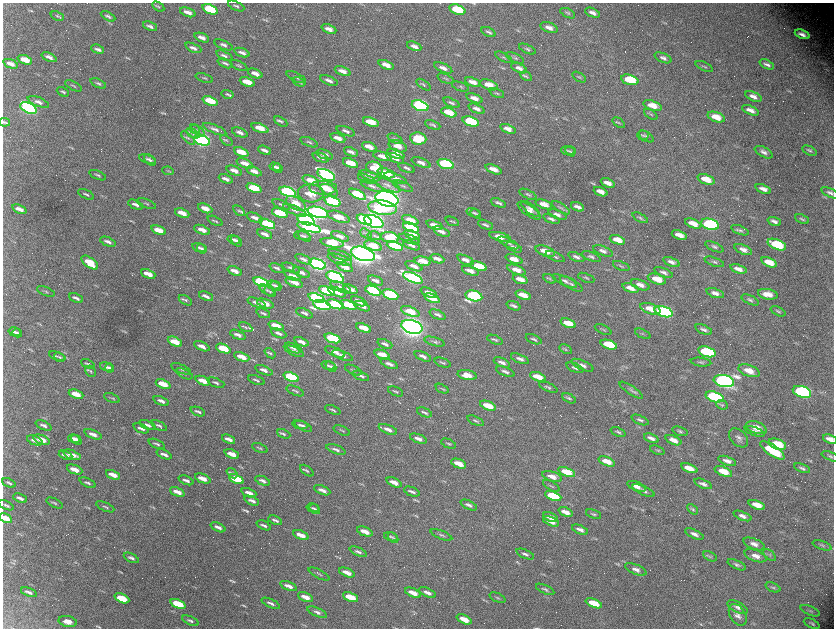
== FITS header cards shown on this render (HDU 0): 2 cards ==
NAXIS1  =                 1663 / length of data axis 1
NAXIS2  =                 1252 / length of data axis 2

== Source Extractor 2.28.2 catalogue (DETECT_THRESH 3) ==
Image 1663 x 1252 px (HDU 0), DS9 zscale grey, zoomed out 1/2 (1 PNG px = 2 x 2 image px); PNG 836 x 630 px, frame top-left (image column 2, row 1251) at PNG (3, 3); each listed source drawn as its Kron ellipse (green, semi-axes under 4 px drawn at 4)
Background 2950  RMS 54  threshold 161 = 3 sigma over >= 5 px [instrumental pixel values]
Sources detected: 710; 90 cannot appear on this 1/2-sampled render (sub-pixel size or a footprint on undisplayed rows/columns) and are neither listed nor drawn; of the other 620, the 500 brightest by FLUX_AUTO listed and drawn (120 fainter detections omitted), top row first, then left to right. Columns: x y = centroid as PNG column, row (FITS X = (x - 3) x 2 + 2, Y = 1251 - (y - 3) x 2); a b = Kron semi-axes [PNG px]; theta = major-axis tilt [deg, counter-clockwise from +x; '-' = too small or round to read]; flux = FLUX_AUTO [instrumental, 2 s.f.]
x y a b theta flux
236 6 9 3 -25 2.5e+04
158 7 6 3 -33 1.6e+04
210 9 8 4 -20 5.1e+05
457 10 8 4 -18 4.1e+05
188 12 8 3 -21 6.7e+04
568 13 8 3 -27 1.8e+04
592 13 8 4 -23 4.8e+04
57 16 7 3 -20 1.7e+04
108 16 8 3 -28 2.8e+04
150 26 7 3 -23 3.4e+04
549 28 9 5 -21 6.3e+04
329 29 8 4 -22 6.9e+04
488 32 7 3 -25 2.5e+04
802 34 8 4 -21 6.1e+04
202 38 7 3 -22 6.2e+04
223 45 10 4 -23 3.8e+04
414 46 7 3 -22 4.9e+04
193 48 8 3 -24 3.9e+04
98 49 6 2 -21 3.4e+04
527 49 9 3 -24 2.3e+04
242 53 8 3 -20 4.1e+04
224 56 9 3 -24 3.0e+04
49 57 8 3 -23 5.0e+04
504 57 9 3 -27 2.0e+04
515 58 10 3 -25 2.0e+04
663 58 9 4 -24 4.2e+04
25 60 7 4 -21 1.7e+05
225 63 8 3 -24 2.6e+04
11 64 8 3 -21 6.5e+04
767 64 8 3 -24 3.5e+04
386 65 8 4 -22 9.6e+04
239 66 9 3 -25 1.7e+04
704 67 9 3 -24 2.0e+04
443 68 10 4 -23 5.5e+04
519 68 9 4 -23 5.2e+04
343 71 8 4 -22 7.3e+04
255 73 8 3 -23 7.4e+04
526 76 6 4 -31 1.8e+04
296 77 10 4 -26 3.3e+04
579 77 7 3 -31 1.7e+04
204 78 9 3 -18 1.7e+04
446 79 8 3 -22 1.6e+04
329 80 9 3 -22 4.4e+04
630 80 9 5 -16 4.4e+05
247 82 8 4 -21 1.7e+05
299 82 7 4 -21 2.0e+04
473 82 8 4 -21 8.5e+04
98 83 8 3 -23 2.2e+04
423 85 8 3 -35 1.6e+04
489 85 9 4 -20 1.3e+05
73 86 9 3 -27 1.6e+04
460 87 9 3 -20 1.6e+04
63 92 6 2 -25 1.9e+04
497 93 8 3 -24 1.6e+04
227 94 6 3 -14 1.5e+04
753 96 9 4 -22 5.9e+04
474 98 8 4 -21 8.4e+04
210 101 8 4 -20 3.3e+05
38 102 11 4 -22 4.9e+04
451 103 9 3 -23 2.6e+04
652 105 9 5 -19 1.2e+05
420 106 8 5 -18 2.8e+06
28 108 9 5 -25 4.1e+06
477 109 8 4 -24 5.1e+04
750 110 9 4 -23 7.6e+04
449 112 8 4 -20 2.1e+05
651 114 7 3 -36 1.7e+04
716 117 9 5 -20 1.6e+05
281 121 7 3 -31 2.3e+04
471 121 8 4 -18 7.1e+05
4 122 5 3 - 1.7e+04
371 122 8 4 -20 2.5e+05
619 123 7 3 -37 1.6e+04
433 125 8 3 -22 2.0e+04
260 128 9 4 -21 1.7e+05
194 129 5 3 - 1.5e+04
215 129 12 4 -22 4.3e+04
508 129 8 3 -21 6.7e+04
197 130 8 4 -36 2.9e+04
346 131 10 3 -20 3.8e+04
240 132 8 3 -22 4.1e+04
193 133 7 4 -32 2.7e+04
643 135 5 5 - 2.1e+04
646 136 8 4 -34 2.6e+04
188 138 9 4 -43 3.1e+04
338 138 8 3 -21 7.8e+04
418 138 8 6 -9 3.4e+05
395 139 8 3 -24 1.5e+04
202 140 8 5 -19 4.9e+06
226 141 7 3 -37 1.7e+04
309 142 9 3 -21 2.2e+04
398 146 9 5 -23 1.1e+05
369 147 7 3 -21 9.3e+04
264 150 7 3 -22 4.5e+04
568 150 8 4 -3 2.0e+04
809 151 8 3 -27 2.1e+04
241 152 8 3 -22 2.1e+05
351 152 7 3 -24 4.5e+04
570 152 5 4 - 1.7e+04
764 152 10 5 -27 4.4e+04
325 154 9 3 -21 4.2e+04
396 154 9 4 -20 1.5e+05
382 156 9 4 -15 9.5e+04
321 157 8 3 -20 4.4e+04
395 158 9 4 -21 5.8e+04
148 159 9 3 -15 2.1e+04
150 160 7 3 -41 2.0e+04
245 163 8 3 -21 9.7e+04
351 163 8 4 -20 2.6e+05
421 163 10 4 -21 5.8e+04
446 164 8 4 -18 1.1e+06
275 167 6 3 -16 2.7e+04
278 168 5 4 - 2.8e+04
375 168 9 6 -19 2.2e+05
407 168 8 3 -22 2.9e+04
494 169 9 4 -21 1.1e+05
168 171 6 4 -9 1.7e+04
234 171 8 3 -21 7.1e+04
254 171 8 3 -22 6.8e+04
386 173 9 4 -19 3.3e+05
98 175 9 3 -22 2.0e+04
326 175 9 5 -25 3.8e+06
370 176 11 4 -19 7.2e+04
395 178 12 4 -20 4.7e+04
226 179 7 3 -23 4.4e+04
366 179 9 3 -22 2.4e+04
706 179 9 4 -20 1.8e+05
311 180 9 4 -21 1.7e+05
608 183 7 3 -23 7.2e+04
387 185 14 5 -24 6.0e+04
372 186 12 4 -22 3.6e+04
403 186 11 4 -25 2.6e+04
254 188 8 4 -20 4.2e+05
323 188 14 7 -1 1.3e+05
763 189 8 4 -22 6.6e+04
329 190 10 5 -27 8.1e+04
288 192 8 4 -20 2.7e+06
601 192 7 4 -21 6.6e+04
311 193 13 9 -3 1.9e+05
830 193 9 4 -24 3.5e+04
86 194 8 2 -25 1.9e+04
357 194 9 4 -26 5.5e+05
528 194 9 3 -26 2.0e+04
387 199 11 7 -15 1.4e+07
333 202 8 4 -20 2.1e+06
498 203 8 2 -21 2.5e+04
146 204 10 3 -20 1.9e+04
281 204 9 3 -23 2.2e+04
296 204 11 6 -30 1.7e+05
544 204 8 4 -20 9.7e+04
135 205 8 3 -23 4.4e+04
578 207 7 3 -21 4.6e+04
205 208 7 3 -23 9.5e+04
383 208 14 7 -7 6.3e+05
561 208 10 4 -33 2.8e+04
19 209 7 3 -21 7.4e+04
530 209 11 4 -38 5.2e+04
295 210 12 4 -23 4.0e+04
239 211 6 3 -33 1.5e+04
529 211 13 5 -35 5.4e+04
318 212 10 5 -13 5.4e+06
182 213 7 3 -21 1.3e+05
280 213 8 4 -20 5.7e+05
473 213 7 4 -20 2.1e+04
476 214 5 4 - 1.7e+04
557 214 10 4 -21 4.7e+04
339 217 11 5 -19 1.1e+05
255 218 8 3 -22 6.0e+04
640 218 8 3 -28 2.1e+04
551 219 8 3 -21 3.4e+04
802 219 7 3 -24 2.0e+04
306 220 9 5 -20 5.1e+06
364 220 8 4 -24 2.1e+06
410 220 9 4 -23 1.4e+05
215 221 8 2 -25 1.7e+04
374 221 10 6 -23 7.4e+06
452 221 7 2 -24 1.8e+04
774 221 7 3 -20 4.0e+04
267 224 8 4 -21 7.7e+05
693 224 9 4 -19 1.3e+05
710 224 9 5 -17 1.3e+06
434 225 8 4 -21 8.7e+04
486 225 8 3 -22 2.6e+04
309 227 12 4 -16 4.2e+06
411 227 8 4 -21 8.5e+05
159 230 7 3 -21 1.7e+05
202 230 8 3 -21 9.1e+04
740 230 9 4 -21 2.7e+04
441 232 9 3 -22 5.1e+04
265 234 8 3 -23 5.6e+04
366 234 6 3 -40 1.5e+04
412 235 8 4 -21 2.0e+05
679 235 8 3 -19 9.5e+04
302 236 8 3 -7 1.8e+04
304 236 7 4 -29 2.1e+04
340 236 9 3 -23 5.8e+04
374 236 7 3 -12 1.5e+04
500 237 11 4 -14 1.5e+05
390 238 9 5 -12 3.8e+05
409 239 10 4 -19 2.9e+04
234 240 6 3 -16 3.1e+04
617 240 8 4 -20 1.4e+05
236 241 6 4 -45 3.6e+04
108 242 8 3 -22 4.2e+04
332 243 12 4 -10 5.9e+05
508 243 11 3 -26 3.1e+04
412 245 9 3 -21 3.9e+04
777 245 10 5 -21 5.3e+05
373 246 9 4 -17 2.6e+05
395 246 8 4 -20 1.2e+06
514 247 9 3 -22 4.0e+04
714 247 10 4 -24 2.9e+04
199 248 7 4 -17 2.5e+04
202 249 5 3 - 2.2e+04
743 250 9 4 -24 6.2e+04
545 251 10 5 -19 1.4e+05
603 251 10 4 -21 4.7e+04
363 254 12 6 -17 1.2e+07
340 255 12 4 -20 3.9e+04
555 257 10 3 -23 2.6e+04
576 257 8 3 -21 3.5e+04
591 257 10 4 -21 3.3e+04
303 259 8 3 -22 3.1e+04
437 259 7 3 -22 5.5e+04
514 259 9 4 -20 1.2e+05
340 260 13 4 -19 6.2e+04
465 260 9 4 -22 5.5e+04
423 261 8 4 -12 1.4e+05
671 262 8 4 -22 4.5e+04
714 262 10 3 -19 2.3e+04
769 262 8 4 -21 1.6e+05
90 263 9 5 -37 2.6e+05
318 264 9 5 -19 5.4e+06
414 266 9 3 -22 7.3e+04
479 266 8 4 -19 3.1e+05
621 266 9 3 -20 1.8e+04
345 267 8 3 -22 8.1e+04
276 268 7 2 -23 2.8e+04
291 268 9 3 -23 3.4e+04
738 269 8 4 -19 6.0e+04
516 270 10 4 -20 1.0e+05
235 271 7 3 -22 8.0e+04
470 271 9 3 -20 6.9e+04
663 272 10 4 -22 4.0e+04
302 273 9 3 -22 4.3e+04
148 274 7 3 -22 1.6e+05
293 276 9 3 -22 6.0e+04
335 277 9 5 -21 2.4e+06
413 278 10 4 -22 3.3e+06
586 278 8 3 -23 1.8e+04
520 279 8 3 -20 1.1e+05
550 279 7 3 -27 1.6e+04
657 279 9 5 -20 1.8e+05
376 281 8 3 -22 4.6e+04
565 281 13 4 -24 4.4e+04
261 282 8 4 -20 2.5e+06
294 282 9 3 -20 1.1e+05
571 284 13 5 -31 4.6e+04
273 285 7 4 -17 2.2e+04
640 285 10 4 -20 7.1e+04
276 286 6 3 -37 1.9e+04
341 287 11 4 -24 4.8e+04
631 288 8 4 -20 8.8e+04
351 289 7 3 -20 6.9e+04
267 290 8 4 -31 2.7e+04
46 291 9 2 -22 1.6e+04
270 291 6 3 -41 1.6e+04
327 291 8 4 -20 7.9e+05
373 291 8 4 -19 1.9e+06
337 292 9 3 -21 1.6e+05
429 293 9 3 -25 8.3e+04
715 293 9 4 -17 5.3e+04
768 294 10 5 -11 1.2e+05
390 295 8 4 -22 1.0e+06
523 295 8 4 -19 1.6e+05
206 296 7 3 -23 4.7e+04
474 296 9 5 -13 1.6e+06
76 298 7 2 -22 3.8e+04
317 298 9 4 -20 2.6e+06
432 298 8 3 -21 1.8e+05
185 300 7 4 -32 2.0e+04
750 300 9 4 -25 2.6e+04
359 301 8 3 -23 8.5e+04
256 303 9 3 -22 5.2e+04
265 304 9 4 -20 9.5e+04
335 304 9 4 -17 1.0e+06
322 305 9 4 -14 2.0e+06
348 305 8 4 -20 6.1e+05
362 306 8 3 -23 6.8e+04
514 306 7 3 -21 3.0e+04
650 309 10 5 -18 1.5e+05
410 311 10 4 -21 2.3e+05
778 311 8 4 -23 2.0e+04
664 312 9 5 -18 2.6e+06
263 313 7 2 -22 2.1e+04
304 313 9 3 -22 3.5e+04
438 315 8 3 -23 3.4e+04
568 323 8 4 -19 1.9e+05
276 326 8 3 -21 1.9e+05
246 327 7 4 -25 2.2e+04
412 327 11 6 -17 1.1e+07
364 328 8 3 -21 1.8e+05
603 329 9 3 -26 1.5e+04
704 330 9 4 -21 3.6e+04
14 332 6 3 -15 2.6e+04
17 333 5 3 - 2.8e+04
279 333 8 3 -23 3.7e+04
643 334 8 3 -25 1.5e+04
238 335 8 3 -22 4.8e+04
333 338 8 4 -20 8.7e+05
534 339 8 3 -24 2.3e+04
495 340 8 3 -21 2.0e+04
175 342 8 4 -25 2.4e+05
301 342 7 3 -21 6.5e+04
435 342 10 4 -16 2.9e+04
385 344 8 3 -23 3.6e+04
609 345 8 4 -19 3.9e+05
202 346 8 3 -24 6.5e+04
293 348 9 3 -23 3.0e+04
223 349 8 3 -21 3.8e+05
566 349 7 4 -27 1.7e+04
294 351 10 4 -24 4.0e+04
335 352 11 4 -22 7.4e+04
707 352 9 5 -17 1.1e+06
270 353 6 3 -38 1.8e+04
342 355 11 4 -21 4.8e+04
382 355 8 3 -21 1.7e+05
57 356 8 3 -21 2.0e+04
423 356 9 3 -23 4.0e+04
59 357 6 3 -43 1.7e+04
242 357 8 3 -21 1.5e+05
520 359 9 3 -22 3.8e+04
502 362 8 3 -22 4.5e+04
701 362 10 3 -7 2.2e+04
442 363 8 3 -20 1.9e+04
88 364 7 2 -23 1.9e+04
389 364 9 3 -21 4.5e+04
328 365 7 3 -14 2.3e+04
582 365 12 4 -24 4.8e+04
331 366 6 4 -42 1.8e+04
106 367 7 3 -19 3.3e+04
110 368 4 3 - 2.3e+04
575 368 9 3 -22 2.5e+04
181 369 11 3 -23 2.2e+04
264 370 9 3 -22 5.5e+04
353 370 9 3 -24 1.7e+04
91 371 6 4 -47 1.8e+04
749 371 11 5 -19 1.5e+05
505 372 10 3 -21 3.6e+04
184 374 9 3 -25 2.1e+04
467 375 9 5 -11 1.1e+05
361 376 9 3 -21 3.2e+04
291 377 8 4 -21 1.0e+06
538 377 8 3 -20 1.7e+05
256 380 8 3 -21 2.1e+04
203 381 8 3 -22 1.4e+05
724 381 10 6 -11 5.5e+06
216 383 9 3 -21 2.4e+04
163 384 8 3 -21 2.7e+05
548 387 10 4 -23 2.3e+04
442 389 7 3 -27 1.5e+04
631 390 13 4 -34 3.9e+04
295 391 9 3 -24 1.8e+04
396 391 8 3 -23 1.9e+04
802 392 9 5 -18 2.4e+06
76 394 7 3 -21 2.0e+05
714 397 9 5 -18 1.3e+06
112 398 8 2 -23 1.6e+04
569 398 7 4 -29 2.2e+04
161 401 8 3 -22 5.1e+04
722 405 6 4 -20 1.9e+04
488 406 8 4 -20 2.1e+05
333 410 8 2 -22 2.0e+04
198 411 7 2 -22 2.5e+04
424 412 8 3 -22 2.6e+04
640 420 9 3 -22 2.8e+04
476 421 9 3 -23 2.1e+04
44 425 8 3 -24 3.3e+04
148 425 9 3 -21 3.6e+04
300 425 8 3 -5 2.4e+04
159 426 8 3 -30 2.3e+04
303 426 10 4 -28 3.6e+04
141 428 8 3 -21 3.8e+04
756 428 11 5 -21 1.4e+05
388 429 10 3 -21 5.9e+04
342 430 9 2 -22 1.5e+04
680 431 8 3 -18 2.2e+04
755 431 10 4 -20 3.4e+04
618 432 8 3 -22 2.1e+04
93 434 9 3 -22 6.6e+04
284 434 7 4 -23 2.1e+04
651 438 8 3 -21 5.3e+04
739 438 11 7 -44 4.8e+04
74 439 6 3 -14 6.2e+04
228 439 7 3 -21 6.1e+04
418 439 9 3 -21 5.7e+04
830 439 7 4 -23 7.6e+04
35 440 8 3 -22 5.5e+04
42 440 9 4 -20 1.3e+05
76 440 6 3 -43 7.9e+04
673 440 8 4 -23 8.7e+04
157 444 9 3 -22 2.5e+04
448 444 8 2 -24 1.5e+04
777 444 9 5 -18 3.0e+05
260 448 8 2 -23 1.6e+04
336 449 10 3 -20 3.3e+04
657 450 7 3 -22 1.7e+04
772 450 14 5 -34 5.5e+05
164 454 8 3 -21 5.2e+04
232 454 8 3 -21 1.3e+05
65 455 7 2 -22 5.0e+04
72 455 9 3 -19 9.2e+04
830 456 9 4 -20 2.3e+04
607 461 8 4 -22 1.3e+05
727 461 9 4 -19 5.8e+04
459 464 8 3 -22 1.6e+05
689 468 8 4 -20 1.4e+05
802 468 8 3 -21 2.6e+04
75 470 8 3 -22 1.5e+05
307 471 8 3 -36 2.0e+04
723 471 9 4 -20 1.9e+05
567 472 9 4 -20 2.4e+05
232 473 6 4 -40 1.7e+04
113 475 7 3 -23 1.1e+05
552 476 10 5 -18 9.1e+04
203 478 8 3 -22 1.1e+05
236 479 8 3 -22 4.2e+05
186 480 8 3 -22 4.0e+04
262 481 8 3 -22 4.3e+04
394 482 8 3 -22 9.1e+04
9 483 7 3 -22 2.1e+04
87 483 9 3 -24 2.5e+04
703 484 9 4 -21 4.0e+04
551 486 9 2 -30 1.5e+04
636 486 10 4 -21 7.9e+04
322 490 8 3 -23 6.0e+04
643 491 12 4 -24 3.7e+04
177 492 8 3 -23 9.3e+04
412 492 8 3 -22 3.4e+04
249 493 8 3 -22 7.8e+04
553 496 8 4 -20 5.8e+05
20 498 7 2 -21 3.5e+04
252 501 8 3 -22 4.1e+04
55 503 9 3 -26 1.6e+04
6 505 8 3 -22 2.0e+04
469 505 9 3 -25 3.5e+04
757 505 8 4 -21 1.4e+05
105 507 9 2 -24 1.7e+04
312 508 6 3 -14 1.8e+04
315 509 6 4 -38 1.9e+04
693 509 6 4 -46 1.8e+04
566 512 7 3 -23 9.0e+04
594 514 8 3 -22 1.7e+04
742 516 9 4 -22 4.8e+04
551 517 8 3 -23 9.9e+04
6 518 7 3 -27 1.8e+05
275 520 7 2 -24 2.9e+04
551 521 8 3 -22 7.9e+04
264 525 7 3 -24 3.2e+04
218 527 8 3 -23 5.2e+04
580 530 8 3 -22 4.4e+04
365 531 8 3 -22 9.8e+04
694 534 10 4 -24 5.1e+04
301 535 8 3 -22 1.1e+05
441 535 11 3 -21 2.1e+04
391 537 7 3 -19 1.5e+04
393 538 6 3 -46 1.6e+04
754 544 11 5 -21 5.5e+04
822 545 10 3 -20 2.3e+04
358 552 9 3 -24 3.2e+04
525 554 9 4 -22 3.2e+04
770 555 7 3 -41 1.7e+04
710 556 7 3 -27 1.7e+04
755 556 11 5 -20 8.0e+04
131 558 8 3 -26 2.7e+04
737 565 10 4 -24 3.0e+04
636 569 11 5 -23 6.1e+04
347 572 8 3 -23 9.0e+04
319 574 11 3 -27 2.1e+04
289 586 9 3 -22 6.6e+04
773 587 8 4 -22 1.9e+04
545 589 10 3 -25 2.3e+04
29 592 8 3 -20 3.7e+04
427 592 9 3 -22 5.1e+04
413 593 8 3 -22 1.1e+05
305 597 8 3 -24 1.1e+05
350 597 8 3 -23 2.9e+05
122 598 8 3 -23 4.2e+05
497 598 8 3 -24 1.6e+04
271 603 10 3 -24 3.3e+04
594 603 8 4 -21 2.5e+05
178 604 8 4 -23 5.0e+05
737 607 11 5 -25 4.8e+04
810 611 10 4 -22 2.6e+04
317 612 11 4 -23 4.0e+04
738 615 12 7 -59 6.7e+04
464 619 8 3 -24 1.4e+05
68 621 9 5 -12 8.6e+04
190 621 9 3 -24 2.7e+04
812 623 8 3 -24 2.7e+04
At the frame edge (FLAGS 8, measured only in part): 2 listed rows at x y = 830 439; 6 518
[120 fainter detections neither listed nor drawn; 90 sub-pixel or undisplayed-footprint detections neither listed nor drawn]